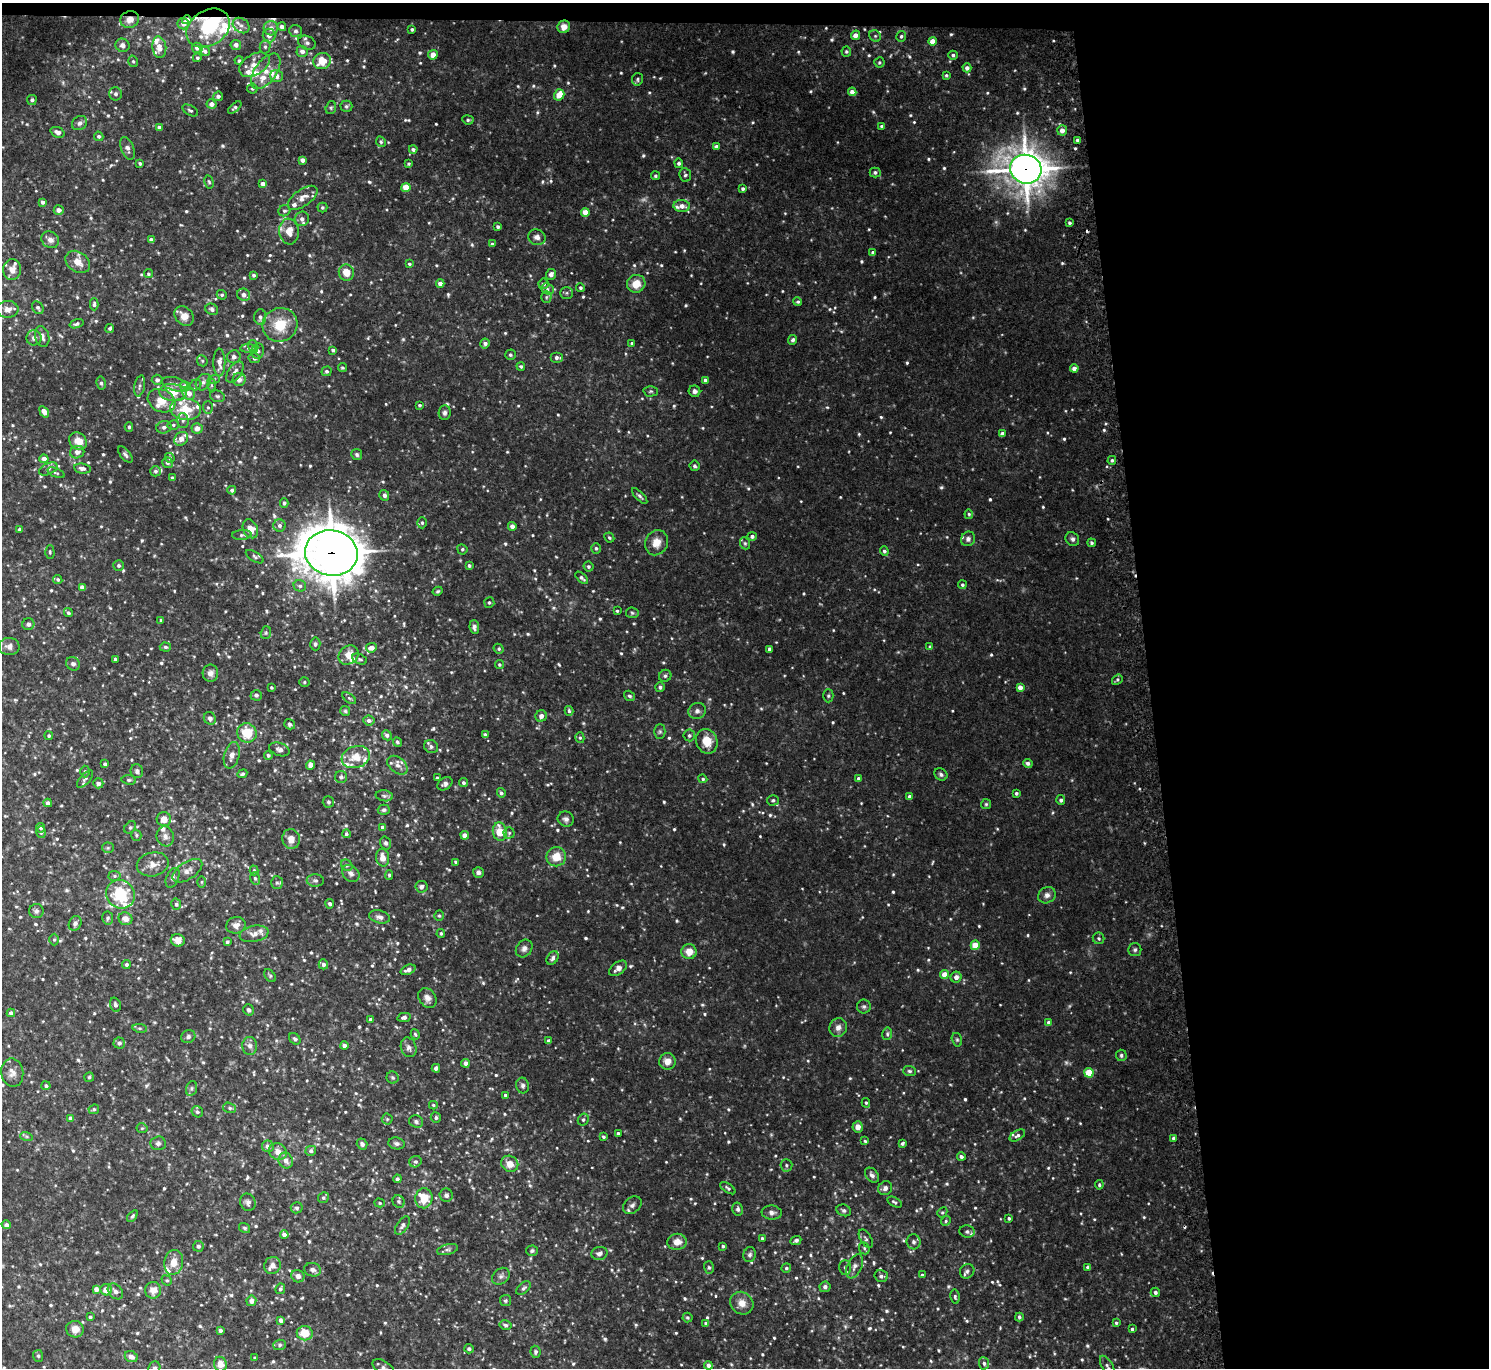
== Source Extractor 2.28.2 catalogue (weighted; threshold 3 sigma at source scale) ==
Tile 3 of 3 x 3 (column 3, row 1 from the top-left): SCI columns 3000-4486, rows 2864-4229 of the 4513 x 4444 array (HDU 1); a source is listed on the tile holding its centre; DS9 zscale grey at full resolution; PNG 1491 x 1370 px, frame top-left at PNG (2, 3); each listed source drawn as its Kron ellipse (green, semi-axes under 4 px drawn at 4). Shown black and unused: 24% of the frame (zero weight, under 2 of 3 exposures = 3% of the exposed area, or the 3 px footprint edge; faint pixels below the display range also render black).
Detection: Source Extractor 2.28.2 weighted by HDU 2 'WHT'; one run over the whole footprint, this tile lists its part. Background 0.0532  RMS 0.01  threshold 0.045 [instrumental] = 3 sigma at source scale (4.5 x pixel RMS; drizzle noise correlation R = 1.50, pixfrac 1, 0.05/0.05 arcsec/px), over >= 5 px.
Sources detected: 1002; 4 too faint to see at this stretch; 1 inside a brighter object's white glare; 3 cosmic-ray / hot-pixel residue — neither listed nor drawn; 48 inside a brighter listed object's ellipse — not listed separately; of the other 946, all 500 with FLUX_AUTO >= 1.49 (the completeness limit of this list) listed and drawn (446 fainter detections not listed), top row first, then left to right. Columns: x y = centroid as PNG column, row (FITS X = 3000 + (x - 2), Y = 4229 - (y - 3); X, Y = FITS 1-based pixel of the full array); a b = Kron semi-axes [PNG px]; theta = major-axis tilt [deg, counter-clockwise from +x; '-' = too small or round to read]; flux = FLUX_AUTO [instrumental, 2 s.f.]
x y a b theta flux
130 19 9 8 - 7.9
187 20 4 4 - 8.6
183 24 6 5 - 5.4
241 25 9 7 -36 4
282 27 4 4 - 4.8
564 27 6 6 - 8
208 28 23 17 33 66
271 28 7 7 - 5.9
412 29 4 3 - 1.7
295 31 6 6 - 2.4
269 35 7 6 - 5.5
855 35 5 4 - 6.2
875 36 6 5 - 1.8
901 36 5 5 - 1.9
932 41 4 4 - 8.7
307 43 9 6 -26 3.1
122 45 7 6 - 3.7
236 45 5 5 - 4.5
159 47 11 7 -82 7.8
265 47 6 5 - 2.4
197 48 5 5 - 3.4
205 51 5 4 - 2
302 51 5 5 - 4.8
846 51 5 5 - 1.8
433 55 5 5 - 8.1
953 55 4 4 - 2.2
197 58 4 4 - 1.8
133 61 6 4 -74 1.5
239 61 4 4 - 2
322 61 9 8 - 18
879 62 5 5 - 1.6
254 65 16 10 30 12
967 68 4 4 - 3.9
266 71 20 11 54 14
946 75 4 4 - 1.6
276 76 6 6 - 5.4
637 79 6 5 - 1.8
252 89 5 5 - 1.7
852 92 4 4 - 5.8
116 94 6 6 - 3
559 95 6 5 - 13
218 96 5 4 - 2.6
32 100 5 5 - 2.4
212 104 5 4 - 4.9
346 106 6 5 - 2
235 108 8 4 41 1.9
331 108 6 5 - 1.7
190 110 8 5 -29 2.2
468 120 5 4 - 1.9
80 123 8 6 38 3.4
882 126 4 3 - 2
159 128 4 4 - 4.5
1062 130 5 5 - 5.7
58 132 7 5 -22 3.7
99 136 5 4 - 2.5
1077 140 3 3 - 1.5
381 142 6 4 -61 1.6
716 147 4 4 - 4.5
127 148 12 6 -70 4.3
413 149 4 4 - 2.9
302 160 4 4 - 4.8
140 163 3 3 - 1.8
679 163 4 4 - 2.4
408 164 4 3 - 1.6
1026 169 16 14 -17 1800
875 172 5 5 - 2.1
685 175 7 6 - 2
655 176 4 4 - 1.8
209 182 7 4 -78 1.6
263 184 4 4 - 5.3
406 187 4 4 - 15
743 189 4 4 - 2
303 198 17 8 35 8.4
43 202 4 3 - 3.2
682 206 8 6 -4 6.3
322 207 5 5 - 1.6
59 210 5 4 - 4.7
284 211 6 5 - 2.1
585 212 4 4 - 13
302 219 7 7 - 4.7
1069 223 4 3 - 1.8
498 226 4 3 - 2.1
289 231 13 10 -83 12
537 237 9 7 -20 4.8
50 240 9 8 - 5.3
151 240 4 4 - 3.7
492 244 4 3 - 2.2
873 253 4 4 - 2.9
78 262 13 10 -37 10
409 264 3 3 - 1.5
12 270 10 9 - 7.2
346 273 8 7 - 12
148 274 4 4 - 2
551 274 5 4 - 3.8
254 275 4 4 - 2.1
440 283 4 4 - 4.9
543 284 5 5 - 2.3
636 284 9 8 - 12
580 288 4 4 - 2
547 289 6 5 - 2.2
566 293 6 5 - 1.9
222 295 5 4 - 1.9
244 295 7 6 - 4.7
546 297 6 5 - 1.5
798 302 4 4 - 1.6
94 304 6 4 -90 2.5
38 308 7 5 -54 1.9
8 309 11 8 3 7
212 309 7 5 -30 3.2
184 316 11 8 -47 9.6
260 317 8 6 86 3.5
77 324 7 4 17 2.4
280 325 17 16 - 28
110 328 4 4 - 1.9
42 337 11 7 -75 4.5
34 338 7 7 - 3.7
793 340 5 4 - 2.2
485 343 5 4 - 3.7
632 343 4 3 - 2
253 346 6 5 - 2.1
248 349 8 4 -1 2.1
333 350 4 3 - 2.4
258 351 8 6 80 2.7
510 355 5 5 - 1.9
234 357 7 6 - 3.9
556 357 6 5 - 3.2
254 358 6 5 - 3
202 361 6 5 - 1.5
219 362 14 6 -89 7.7
521 366 4 4 - 1.7
342 368 4 4 - 1.5
1074 368 4 4 - 5.2
327 371 5 4 - 2.3
235 372 12 6 56 5
214 379 6 4 20 1.7
239 379 6 6 - 5.8
157 380 5 5 - 3.3
705 380 4 4 - 3.8
203 382 9 7 55 4.1
101 383 6 4 -80 2.2
175 384 14 6 -15 4.6
196 385 6 5 - 1.7
212 385 6 4 -88 1.7
140 386 11 5 79 3
185 386 5 5 - 6.3
651 391 7 5 1 1.8
694 391 6 5 - 3.5
173 393 14 8 -6 15
189 393 7 6 - 6.8
217 396 7 5 -15 2.3
161 401 14 11 -26 13
420 405 3 3 - 1.6
208 407 6 5 - 1.9
186 409 15 11 -6 23
44 412 6 4 -54 7.8
445 413 7 6 - 2.8
183 421 7 5 -89 3
173 425 6 4 13 1.9
129 427 5 4 - 1.9
164 427 7 6 - 3
197 428 5 5 - 6.2
1002 434 4 4 - 4.4
181 439 7 6 - 8.1
78 441 10 8 -44 12
77 452 7 6 - 4.7
125 455 9 5 -50 2.7
357 455 5 5 - 1.9
170 458 5 4 - 2
44 459 4 4 - 6.6
1112 460 4 4 - 1.9
167 463 6 5 - 2.5
695 466 5 5 - 2.1
82 468 8 5 -9 3.8
48 469 10 5 26 3
155 471 5 5 - 2.5
56 473 9 4 -23 1.9
172 478 3 3 - 2.1
232 490 4 4 - 2.3
384 495 5 5 - 4
640 496 10 4 -46 2.5
284 503 5 4 - 1.7
969 514 5 4 - 1.5
422 523 5 4 - 2.1
279 525 6 6 - 3.2
512 526 4 4 - 5.9
19 529 4 4 - 2.1
250 529 10 7 -65 14
242 535 10 5 3 2.4
752 536 5 4 - 2.9
609 537 5 4 - 1.9
968 539 7 7 - 3.6
1072 539 7 6 - 2.8
656 543 13 11 65 12
745 543 6 5 - 1.6
1092 543 4 4 - 1.7
596 548 5 4 - 1.9
462 549 5 5 - 1.8
884 551 4 4 - 2.6
50 552 6 4 -90 1.5
331 553 26 22 -12 2800
255 557 10 4 -33 2.1
119 565 5 5 - 1.8
469 566 3 3 - 2
588 566 5 4 - 2
582 578 8 4 -44 2.6
58 580 5 4 - 1.8
962 585 4 4 - 1.7
300 586 6 5 - 2.5
82 587 4 4 - 5.8
438 591 5 4 - 1.5
489 603 5 5 - 1.7
617 611 3 3 - 1.6
68 613 5 4 - 2.2
632 613 6 5 - 1.8
161 620 4 3 - 1.5
28 624 6 6 - 3.2
474 627 7 5 -84 3
266 633 6 5 - 1.6
315 644 6 5 - 2.2
9 646 10 8 -2 5.8
165 647 5 4 - 1.8
930 647 4 4 - 1.8
371 648 5 4 - 7.8
499 649 5 4 - 1.9
769 649 4 3 - 1.7
348 655 10 9 - 11
115 659 3 3 - 1.7
360 659 7 5 -26 1.9
73 664 7 6 - 3.1
499 665 4 4 - 1.5
210 673 8 8 - 4.9
665 676 6 6 - 2
1117 680 6 4 38 1.8
304 682 5 4 - 1.6
271 687 3 3 - 1.5
660 687 5 4 - 2.2
1020 687 4 4 - 7.2
256 695 6 5 - 2.5
629 696 6 4 -33 2
828 696 7 5 -89 1.8
349 698 8 4 -35 1.6
345 711 5 5 - 1.6
569 711 5 4 - 2.1
697 711 9 8 - 3.9
541 716 6 5 - 4.1
210 718 6 6 - 3.1
369 720 5 5 - 3.5
290 724 5 5 - 3.4
660 732 7 5 89 2
247 733 10 9 - 26
387 735 5 4 - 3
485 735 4 4 - 2.1
689 735 6 5 - 2.5
49 736 4 4 - 1.7
580 738 5 4 - 1.6
707 741 12 10 -69 17
397 742 5 4 - 1.9
431 746 7 6 - 2.8
279 749 10 6 -20 3.9
232 755 13 7 75 6.3
268 755 4 4 - 1.8
356 757 14 10 18 14
1028 763 5 4 - 3.1
105 764 3 3 - 1.9
310 765 4 4 - 5.5
397 765 11 7 -39 5.8
85 771 6 4 -89 1.6
137 771 7 6 - 2.9
242 774 5 3 - 1.7
941 774 7 5 -34 2.5
341 777 6 6 - 2.2
437 778 3 3 - 1.9
858 778 4 4 - 2.1
85 779 11 5 48 2.4
703 779 4 4 - 1.7
129 780 7 5 -8 1.7
98 783 5 5 - 4
463 783 5 4 - 2.2
445 784 8 6 35 3.5
501 793 5 4 - 2.4
1016 793 3 3 - 1.9
384 796 8 5 -10 2.3
910 797 4 4 - 4.2
773 800 6 5 - 2.2
1061 800 5 4 - 2.5
328 802 6 5 - 1.7
48 803 4 4 - 3.7
986 804 5 5 - 1.5
384 810 6 5 - 1.9
164 819 7 7 - 8.8
566 819 8 7 - 3.6
130 827 7 5 48 1.8
382 827 4 3 - 3.5
41 828 5 4 - 2.7
41 832 6 5 - 2
500 832 9 7 -77 19
509 833 5 5 - 1.8
346 834 4 4 - 2.2
136 835 5 5 - 1.7
465 835 4 4 - 7.1
165 836 10 8 -74 4.9
291 839 10 8 -82 8.1
386 843 6 5 - 2.4
108 848 6 5 - 1.5
556 857 10 9 - 16
383 858 9 6 -80 8.4
456 862 4 3 - 2
153 864 16 12 13 9.8
347 865 6 5 - 1.8
254 870 5 4 - 1.7
187 871 17 8 33 7
478 872 5 5 - 3
351 873 9 7 -44 4.2
389 875 5 3 - 1.9
114 876 6 5 - 2
173 878 10 6 66 3.3
255 878 6 5 - 2
315 881 8 6 -1 2.4
202 882 6 4 89 1.5
277 883 6 5 - 1.7
421 887 6 5 - 4.3
120 894 15 13 -43 46
1047 895 9 7 34 4.5
176 904 5 5 - 2.3
330 904 5 4 - 2.8
36 911 7 7 - 2.9
439 916 5 4 - 1.5
380 917 10 6 -14 4.3
108 918 6 5 - 2.3
125 919 7 6 - 6.3
75 923 8 6 66 3.2
236 925 10 8 17 5.9
441 933 4 4 - 2.1
254 934 14 8 11 6.4
1099 938 6 5 - 2
54 940 6 4 89 1.5
178 940 7 6 - 9.8
227 942 4 3 - 1.9
975 945 5 4 - 19
524 948 9 7 54 4
1135 950 6 6 - 2.2
689 952 7 7 - 12
553 958 7 5 54 3.3
323 964 5 4 - 3.8
126 965 4 4 - 2.2
618 968 10 6 37 5.4
408 970 8 5 22 3.8
944 975 4 4 - 13
270 976 7 5 -54 1.6
956 977 5 5 - 5.9
427 998 11 8 -54 5.2
115 1005 7 5 -74 2.8
864 1007 7 7 - 2.4
249 1010 5 5 - 2.4
11 1013 4 4 - 3.4
404 1017 7 4 11 2.8
371 1020 4 4 - 2.8
1049 1023 4 4 - 3.9
838 1027 9 8 - 5.7
140 1028 7 3 -8 1.5
415 1034 5 4 - 1.5
887 1034 6 5 - 1.8
188 1037 7 6 - 3
295 1039 6 5 - 2.1
957 1040 7 5 -75 1.7
549 1041 4 3 - 3.4
119 1043 5 5 - 3.2
250 1046 9 7 -86 4
344 1046 4 4 - 3.8
409 1047 10 7 -71 4.1
1121 1055 5 5 - 1.9
667 1061 8 8 - 7.9
465 1063 4 4 - 3.7
436 1068 4 4 - 2.9
909 1071 6 5 - 1.9
12 1073 14 11 -80 7.3
1089 1073 5 4 - 28
89 1077 5 4 - 1.6
393 1078 6 6 - 1.9
46 1086 4 4 - 2
523 1086 8 6 -80 3.2
191 1088 7 5 73 2
505 1095 3 3 - 1.8
866 1103 5 4 - 1.6
433 1105 4 3 - 1.6
230 1108 6 5 - 2
94 1109 5 4 - 1.7
197 1112 6 5 - 2.5
71 1118 4 4 - 4.7
436 1118 5 5 - 2.3
387 1119 5 5 - 1.5
583 1120 6 5 - 2
416 1122 7 6 - 2.5
858 1127 5 5 - 7.3
142 1128 5 5 - 1.6
618 1134 3 3 - 2.5
1017 1135 8 5 31 2.7
26 1136 6 4 -18 1.5
603 1137 4 3 - 1.7
1174 1138 4 3 - 3.4
865 1141 4 3 - 1.5
158 1143 7 7 - 2.9
396 1143 8 6 -9 3.2
902 1143 4 3 - 2.1
362 1144 5 5 - 2.8
268 1146 6 5 - 6.2
311 1151 5 5 - 2.8
278 1152 9 8 - 8
961 1157 4 4 - 2.9
286 1161 8 7 - 5.3
415 1162 6 5 - 2.4
510 1164 9 8 - 9.1
786 1165 6 6 - 2.1
872 1175 8 6 -48 3.5
397 1179 4 4 - 2
1099 1185 5 4 - 1.6
728 1188 9 4 -34 2.3
885 1188 7 6 - 3.9
446 1195 6 6 - 2.5
323 1198 5 5 - 2.1
424 1198 10 8 82 19
248 1202 9 7 -62 3.5
399 1202 6 5 - 2
894 1202 8 4 -29 2.2
380 1203 5 4 - 1.5
632 1205 10 7 40 4
297 1208 6 5 - 2.2
738 1209 6 5 - 2.4
844 1210 7 5 -20 2.6
942 1212 5 4 - 1.5
772 1213 10 7 -4 3.9
132 1216 7 4 52 1.7
1009 1218 3 3 - 1.9
946 1221 5 4 - 1.6
6 1225 4 4 - 2.2
402 1225 10 5 55 3.1
245 1228 6 5 - 1.8
967 1231 7 6 - 3.1
284 1235 4 4 - 6.1
762 1238 3 3 - 2
866 1239 10 5 -59 2.8
796 1240 5 4 - 2.6
677 1242 9 8 - 10
914 1242 7 7 - 3.2
198 1246 5 5 - 2.3
723 1246 3 3 - 1.7
864 1248 6 5 - 1.9
447 1250 11 5 14 2.6
532 1251 6 5 - 1.9
599 1253 8 6 14 4.1
750 1255 7 6 - 2.7
174 1262 12 9 80 11
273 1265 8 8 - 5
855 1266 13 7 64 5
845 1267 7 6 - 2.4
1088 1267 4 3 - 3
709 1268 6 5 - 1.7
786 1268 5 4 - 1.8
313 1270 8 6 -13 3.7
967 1271 8 7 - 2.7
922 1275 4 3 - 2.1
298 1276 7 6 - 4.3
501 1276 10 7 40 3.4
881 1276 6 6 - 2.8
167 1280 5 4 - 1.7
825 1287 5 5 - 2.9
523 1288 8 5 44 2.6
96 1289 4 4 - 5
280 1289 5 4 - 2.2
106 1290 6 5 - 9.4
153 1290 8 8 - 9.5
115 1291 9 6 -48 4.5
1155 1292 5 4 - 3
955 1297 7 4 -82 1.8
251 1301 5 5 - 5.4
505 1301 5 5 - 1.8
742 1303 12 10 -40 9.2
90 1317 4 3 - 1.5
1019 1317 4 3 - 2
687 1318 5 5 - 1.5
281 1320 4 4 - 3.7
706 1323 4 3 - 2
1116 1323 3 3 - 1.7
505 1325 6 4 -11 2.8
75 1329 9 8 - 8.7
1132 1329 4 3 - 1.7
220 1330 4 3 - 2.3
305 1333 8 7 - 18
280 1345 6 5 - 1.9
469 1349 5 4 - 2
535 1352 6 5 - 2.3
38 1356 6 5 - 1.8
131 1357 7 5 -22 6.3
255 1358 3 3 - 1.7
984 1363 6 5 - 2.7
220 1364 7 6 - 12
708 1365 4 4 - 3.9
383 1367 12 6 -31 3.9
1108 1367 13 5 -60 3.7
154 1368 7 6 - 2.8
Overlapping masked pixels (flux is a lower limit): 5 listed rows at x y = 130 19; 187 20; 208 28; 1026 169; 331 553
Isophote crosses this tile's border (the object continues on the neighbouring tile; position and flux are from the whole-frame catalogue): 4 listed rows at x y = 8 309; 383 1367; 1108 1367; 154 1368